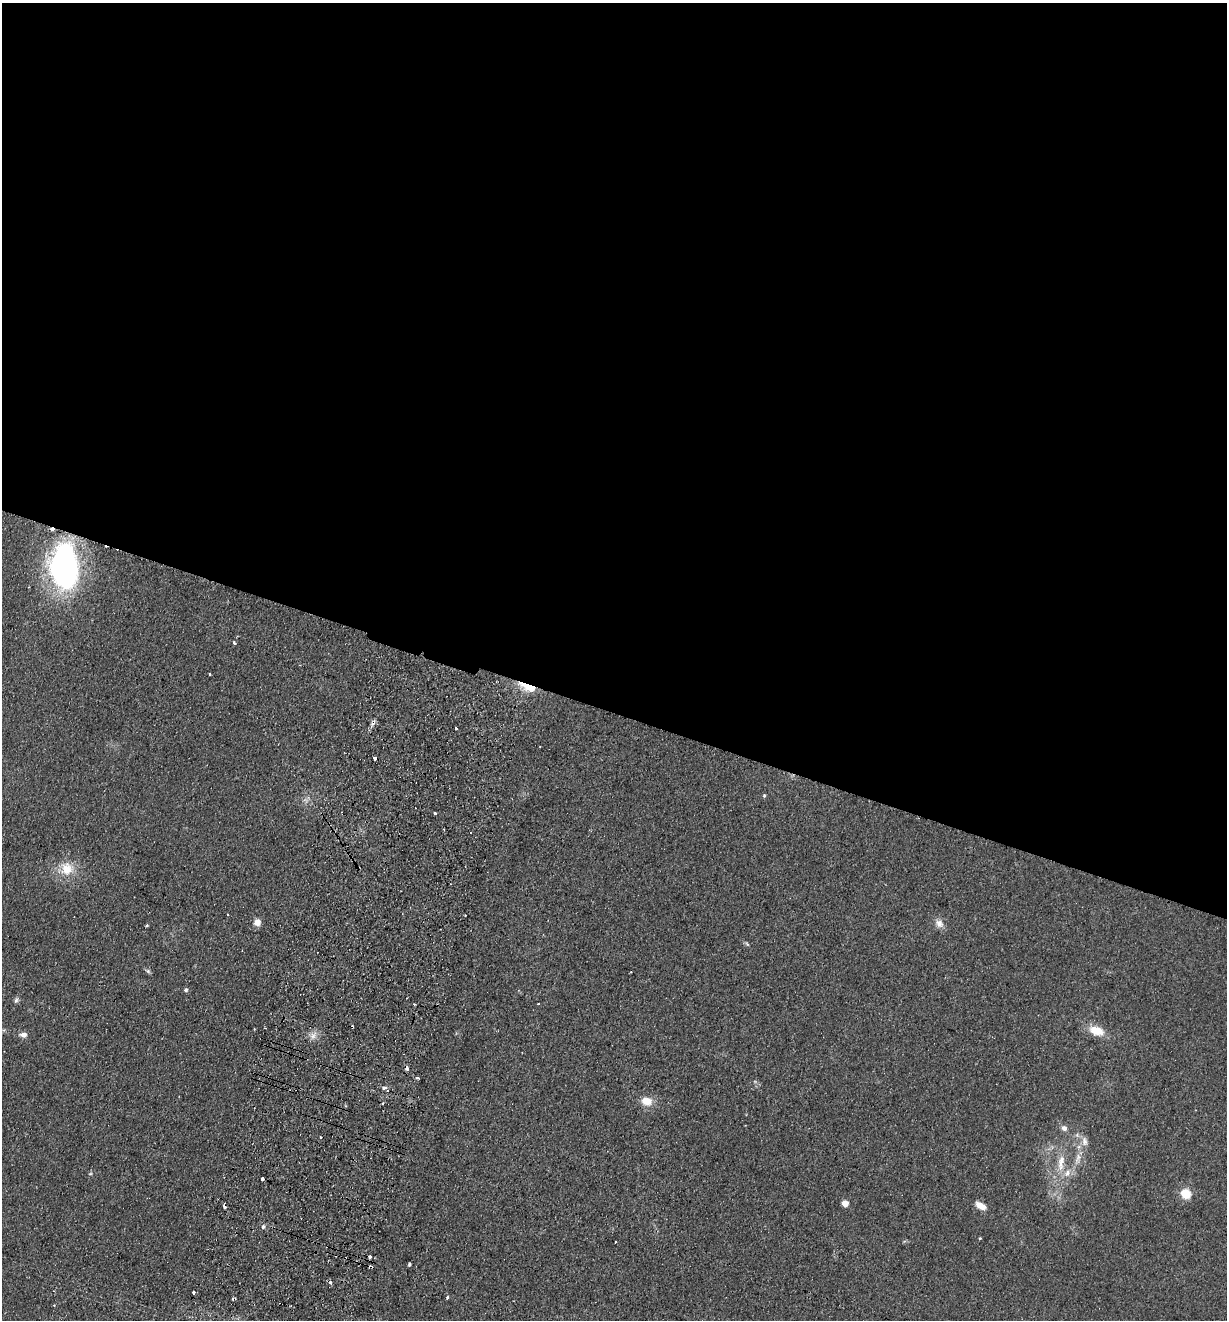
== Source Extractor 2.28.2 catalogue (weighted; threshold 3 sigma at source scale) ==
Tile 3 of 4 x 4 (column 3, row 1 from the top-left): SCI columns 2764-3988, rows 3973-5290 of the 5401 x 5311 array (HDU 1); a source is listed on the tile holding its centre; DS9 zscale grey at full resolution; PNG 1229 x 1322 px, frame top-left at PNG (2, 3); no overlay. Shown black and unused: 54% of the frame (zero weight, under 2 of 3 exposures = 3% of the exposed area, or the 3 px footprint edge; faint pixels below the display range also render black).
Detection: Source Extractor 2.28.2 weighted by HDU 2 'WHT'; one run over the whole footprint, this tile lists its part. Background 0.121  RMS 0.011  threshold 0.0499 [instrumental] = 3 sigma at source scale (4.5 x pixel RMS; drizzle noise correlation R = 1.50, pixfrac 1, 0.05/0.05 arcsec/px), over >= 5 px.
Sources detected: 53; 10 cosmic-ray / hot-pixel residue — not listed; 1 inside a brighter listed object's ellipse — not listed separately; the other 42 listed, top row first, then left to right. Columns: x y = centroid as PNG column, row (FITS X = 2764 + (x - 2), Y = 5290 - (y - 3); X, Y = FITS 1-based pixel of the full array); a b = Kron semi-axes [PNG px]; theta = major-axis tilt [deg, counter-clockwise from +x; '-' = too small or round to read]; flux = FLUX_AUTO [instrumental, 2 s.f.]
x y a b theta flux
64 566 45 26 -84 290
234 643 3 3 - 3.3
209 674 2 2 - 1.3
530 688 18 6 -23 27
456 728 3 3 - 4
375 758 3 3 - 15
764 796 5 4 - 1.5
435 813 3 3 - 3.2
67 869 17 16 - 23
465 915 3 2 - 0.94
257 922 8 8 - 7.1
939 923 12 10 -39 7.5
147 925 3 3 - 1.6
747 944 7 4 -45 1.6
148 971 7 5 -29 2.2
186 990 5 5 - 2.4
16 1000 9 5 65 2.7
538 1004 3 2 - 1.1
1096 1031 18 10 -20 19
23 1035 8 6 -1 5.9
313 1036 12 6 58 6.1
406 1068 4 3 - 9.7
418 1078 3 3 - 4.1
384 1088 4 4 - 4
647 1101 13 10 -15 14
1064 1128 9 7 -36 4.7
320 1137 3 3 - 1.9
1084 1141 14 8 -87 7.2
1078 1159 19 7 72 11
1061 1162 26 9 82 19
90 1174 5 3 - 1.1
262 1178 3 3 - 2.8
1186 1194 5 5 - 76
845 1203 6 6 - 8.4
224 1205 6 3 -79 6.4
981 1206 12 7 -30 11
263 1227 6 5 - 2.4
980 1238 4 3 - 0.96
615 1242 3 3 - 2.3
409 1265 4 3 - 1.6
194 1292 3 3 - 5.6
447 1298 4 3 - 2.1
Overlapping masked pixels (flux is a lower limit): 3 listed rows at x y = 530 688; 406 1068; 224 1205